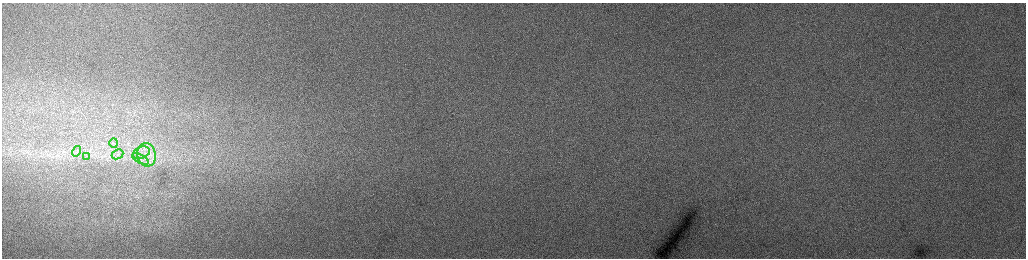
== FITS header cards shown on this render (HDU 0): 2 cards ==
NAXIS1  =                 2048 /fastest changing axis
NAXIS2  =                  512 /next to fastest changing axis

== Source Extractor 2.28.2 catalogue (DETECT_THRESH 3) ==
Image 2048 x 512 px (HDU 0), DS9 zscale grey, zoomed out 1/2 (1 PNG px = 2 x 2 image px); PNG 1028 x 260 px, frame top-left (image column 1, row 511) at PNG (2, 3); each listed source drawn as its Kron ellipse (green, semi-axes under 4 px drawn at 4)
Background 171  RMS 2.2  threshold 6.46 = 3 sigma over >= 5 px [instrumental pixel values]
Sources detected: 7; all 7 listed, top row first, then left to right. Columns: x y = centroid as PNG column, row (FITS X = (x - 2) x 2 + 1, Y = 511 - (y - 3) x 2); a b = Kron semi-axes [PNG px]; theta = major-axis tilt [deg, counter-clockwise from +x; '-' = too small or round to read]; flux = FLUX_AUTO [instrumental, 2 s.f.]
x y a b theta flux
114 143 5 2 - 430
77 151 5 2 - 510
141 153 9 6 24 2500
117 154 6 4 24 1200
146 155 12 9 -80 5700
87 156 3 3 - 400
140 159 9 3 -27 1200